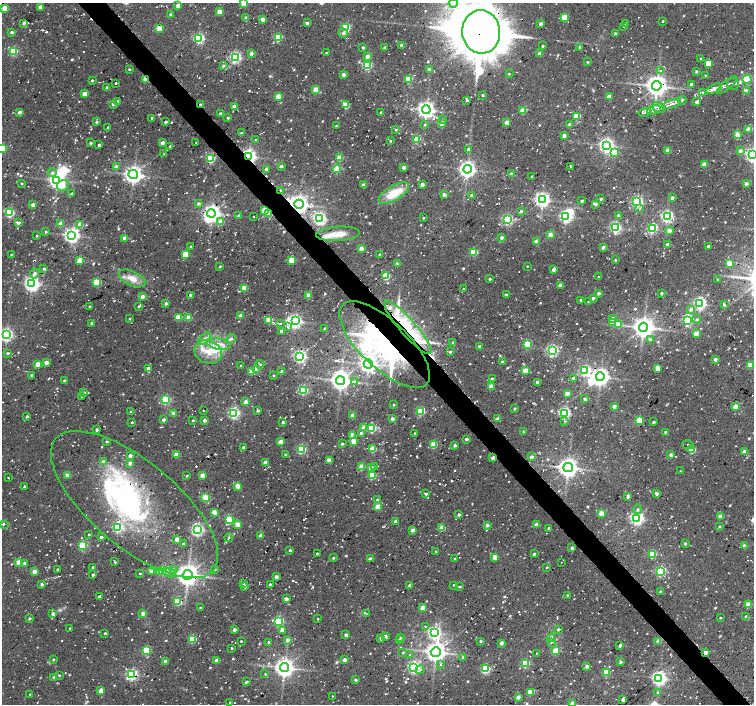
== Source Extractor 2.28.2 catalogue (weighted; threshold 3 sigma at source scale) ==
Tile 6 of 4 x 4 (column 2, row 2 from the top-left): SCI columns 1509-3011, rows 3034-4437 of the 6037 x 5999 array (HDU 1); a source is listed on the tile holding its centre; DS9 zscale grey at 2 x 2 block average (1 PNG px = mean of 2 x 2 image px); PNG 756 x 706 px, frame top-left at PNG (2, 3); each listed source drawn as its Kron ellipse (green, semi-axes under 4 px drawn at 4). Shown black and unused: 4% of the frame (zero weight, under 2 of 3 exposures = <1% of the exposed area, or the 3 px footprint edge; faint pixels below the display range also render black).
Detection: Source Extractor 2.28.2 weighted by HDU 2 'WHT'; one run over the whole footprint, this tile lists its part. Background 0.0536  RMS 0.0087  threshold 0.0391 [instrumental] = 3 sigma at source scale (4.5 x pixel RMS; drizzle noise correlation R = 1.50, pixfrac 1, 0.0396/0.0396 arcsec/px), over >= 5 px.
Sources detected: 925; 9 inside a brighter object's white glare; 23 cosmic-ray / hot-pixel residue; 1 long thin detection or spike segment (spike, bleed or trail) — neither listed nor drawn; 1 coinciding with a brighter row at this scale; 17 inside a brighter listed object's ellipse — not listed separately; of the other 874, all 500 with FLUX_AUTO >= 2.08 (the completeness limit of this list) listed and drawn (374 fainter detections not listed), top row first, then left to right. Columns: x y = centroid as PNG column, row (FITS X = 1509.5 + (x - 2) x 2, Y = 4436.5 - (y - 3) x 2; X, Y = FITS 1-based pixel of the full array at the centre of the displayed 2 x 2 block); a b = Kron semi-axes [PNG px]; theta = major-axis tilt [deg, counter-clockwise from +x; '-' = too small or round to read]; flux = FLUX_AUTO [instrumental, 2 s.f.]
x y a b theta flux
244 3 3 3 - 41
454 3 4 3 - 5.5
178 5 2 2 - 24
40 7 3 3 - 16
5 8 3 3 - 42
219 11 3 3 - 22
170 14 3 3 - 2.6
565 17 3 3 - 60
246 18 3 3 - 10
262 19 3 3 - 16
663 21 2 2 - 2.1
24 23 3 2 - 5.2
307 23 2 2 - 6.8
626 23 2 2 - 4.8
541 24 3 3 - 8.7
624 26 3 2 - 2.1
159 28 3 3 - 32
346 28 3 3 - 120
12 32 2 2 - 6.2
481 32 22 19 -83 12000
343 33 5 4 - 3.9
615 33 2 2 - 5.6
278 37 3 3 - 120
199 38 3 3 - 280
401 45 2 2 - 6.8
543 46 2 2 - 4.5
363 47 2 2 - 5.7
580 47 2 2 - 9.5
385 48 2 2 - 12
13 51 3 3 - 160
251 53 2 2 - 9.1
326 53 2 2 - 3.2
540 54 3 3 - 16
367 56 2 2 - 17
235 57 4 3 - 330
701 59 2 2 - 3.9
587 62 2 2 - 3.5
708 63 3 3 - 68
223 66 3 2 - 4.5
367 66 3 3 - 180
129 69 2 2 - 3.4
429 69 2 2 - 16
661 71 3 3 - 4.3
696 71 3 3 - 3.2
509 74 2 2 - 2.5
344 75 3 2 - 12
705 75 2 2 - 2.3
146 79 3 2 - 55
408 79 3 3 - 120
747 79 4 3 - 150
92 81 2 2 - 4.1
116 83 2 2 - 2.4
691 84 2 2 - 5.5
733 84 6 5 - 6.9
727 85 12 3 39 6.1
657 86 5 5 - 1900
107 88 3 2 - 7.9
713 89 9 4 25 11
316 90 3 3 - 40
746 90 3 2 - 9.2
703 93 4 2 - 2.4
85 94 3 3 - 23
483 95 2 2 - 2.7
278 96 3 3 - 29
609 96 2 2 - 29
467 100 2 2 - 5.5
682 100 4 2 - 2.4
118 102 3 3 - 8.6
697 102 2 2 - 15
113 104 3 3 - 9.4
672 104 10 3 19 8.2
201 105 3 2 - 6.4
346 105 3 3 - 55
234 107 3 3 - 17
659 107 7 5 -23 9.5
426 110 4 4 - 980
654 110 7 3 21 5.1
523 111 3 3 - 46
19 112 3 2 - 8.8
381 112 2 2 - 2.4
645 112 6 2 14 3.2
220 114 3 2 - 6.3
577 116 3 3 - 74
152 118 2 2 - 4.7
228 118 2 2 - 3
443 120 3 3 - 2.3
96 122 3 3 - 4.5
165 122 2 2 - 4.1
507 122 2 2 - 26
442 123 3 2 - 22
425 125 3 3 - 2.2
570 125 3 2 - 16
336 126 2 2 - 2.8
108 127 2 2 - 2.3
749 129 3 3 - 40
396 130 3 2 - 3.1
241 133 3 2 - 4
737 135 3 3 - 16
564 136 2 2 - 14
416 139 3 3 - 100
256 140 3 2 - 2.1
390 141 2 2 - 2.6
90 143 2 2 - 5.5
162 143 3 2 - 18
196 143 2 2 - 4.5
99 145 2 2 - 4.5
607 145 4 4 - 740
170 147 3 2 - 3
2 148 3 3 - 96
468 150 3 2 - 6.8
668 150 3 3 - 28
740 151 4 3 - 8.7
615 153 3 3 - 64
164 154 2 2 - 2.3
752 155 4 4 - 510
249 156 3 3 - 720
340 158 3 3 - 53
210 159 3 3 - 170
705 164 3 3 - 30
281 166 2 2 - 6.2
571 166 2 2 - 2.6
116 167 2 2 - 20
404 167 3 3 - 8.9
266 169 2 2 - 14
337 169 4 3 - 88
467 169 4 4 - 900
52 172 4 4 - 4.7
511 174 3 2 - 11
133 175 5 4 - 1100
532 176 2 2 - 3.6
57 180 4 4 - 960
21 183 2 2 - 2.6
746 183 3 2 - 10
422 184 2 2 - 16
364 185 2 2 - 20
63 186 6 5 - 24
281 190 3 2 - 2.8
394 193 17 7 30 54
72 194 3 3 - 4.2
444 195 3 3 - 14
472 195 3 2 - 8.2
672 198 4 3 - 4.3
542 199 4 4 - 670
601 199 2 2 - 4.4
582 201 2 2 - 5.2
637 202 3 3 - 360
198 204 4 3 - 4.1
299 204 5 4 - 1200
596 204 3 3 - 4.3
33 205 3 3 - 16
640 209 3 2 - 2.4
264 210 3 3 - 50
521 211 2 2 - 5.2
10 213 3 3 - 230
211 213 4 4 - 990
269 213 3 2 - 51
238 215 3 2 - 3.3
618 215 3 2 - 3.2
566 216 3 3 - 490
667 216 3 3 - 370
254 217 2 2 - 2.9
319 218 4 4 - 470
423 218 2 2 - 2.9
507 219 3 3 - 250
221 222 3 3 - 31
18 223 3 2 - 7.9
60 224 3 3 - 22
80 224 3 3 - 17
616 228 3 3 - 340
652 228 3 3 - 220
669 231 3 2 - 23
46 232 3 3 - 2.7
338 234 22 7 4 31
72 235 4 4 - 820
551 235 3 3 - 38
37 236 2 2 - 2.6
125 238 3 2 - 22
502 238 2 2 - 9.4
537 241 3 3 - 20
667 244 3 2 - 6.5
708 246 2 2 - 6.3
191 247 3 2 - 4.5
603 247 2 2 - 11
361 249 3 2 - 25
474 252 3 3 - 62
11 255 3 2 - 2.2
186 255 3 3 - 72
379 255 2 2 - 2.8
80 260 3 3 - 49
292 260 3 3 - 64
615 260 2 2 - 2.2
730 263 3 3 - 47
397 264 3 2 - 3
220 266 2 2 - 2.8
527 266 2 2 - 2.2
44 269 3 2 - 3.4
553 270 3 3 - 7.3
34 273 5 3 - 9.8
386 276 3 3 - 98
599 277 3 2 - 3.9
132 278 14 7 -25 24
490 279 2 2 - 4.5
718 280 3 2 - 2.6
97 282 3 3 - 110
32 284 4 4 - 730
560 285 2 2 - 17
244 288 3 3 - 44
464 289 2 2 - 2.5
599 293 2 2 - 9.7
661 293 2 2 - 4.7
190 295 2 2 - 5.5
506 295 2 2 - 6.8
142 296 3 2 - 15
308 296 3 3 - 31
593 298 2 2 - 7.5
581 300 2 2 - 5.9
588 302 3 2 - 3.3
166 303 2 2 - 7.4
700 303 4 3 - 450
724 305 3 3 - 3.6
89 306 2 2 - 2.1
138 306 2 2 - 2.9
691 309 3 3 - 9.1
241 316 3 2 - 23
179 317 3 3 - 52
189 318 3 3 - 45
613 318 3 3 - 4.5
129 319 2 2 - 2.5
697 319 4 4 - 3.5
269 320 3 3 - 47
688 320 3 3 - 310
295 321 4 3 - 400
613 322 3 3 - 40
92 323 2 2 - 8
281 323 2 2 - 2.8
618 324 3 3 - 30
288 327 4 3 - 3.4
408 327 35 8 -49 96
643 327 4 4 - 1600
325 328 2 2 - 3.4
281 331 3 2 - 7.4
696 334 3 3 - 26
6 335 4 4 - 510
204 339 8 4 43 8.5
231 339 5 4 - 5
650 339 3 3 - 4.5
453 343 3 2 - 6.1
219 344 12 5 -11 18
527 344 3 3 - 100
385 345 58 24 -43 450
480 346 2 2 - 6.8
552 350 3 3 - 370
208 352 14 11 -24 36
450 352 2 2 - 4.5
7 353 3 2 - 4.4
300 356 3 3 - 500
715 359 2 2 - 9.6
46 362 3 3 - 14
502 362 2 2 - 4.7
38 364 3 3 - 28
260 364 4 2 - 2.4
368 364 4 4 - 980
750 365 3 3 - 37
241 366 3 2 - 2.5
148 368 4 3 - 6.8
658 368 3 2 - 29
257 369 3 3 - 43
525 370 3 3 - 32
585 370 4 3 - 260
251 372 3 3 - 26
282 372 2 2 - 9.4
31 375 2 2 - 5.2
273 375 3 2 - 2.3
600 377 4 4 - 1100
573 378 2 2 - 11
492 379 2 2 - 3.4
64 381 2 2 - 3.9
340 381 4 4 - 1400
355 382 4 4 - 5.8
538 382 3 2 - 12
491 386 3 2 - 26
303 390 3 3 - 190
84 393 3 2 - 3.8
567 393 3 3 - 19
81 397 2 2 - 2.9
585 399 3 2 - 5.1
166 400 3 3 - 200
246 402 3 3 - 24
394 405 2 2 - 2.9
614 406 2 2 - 12
736 407 3 3 - 39
515 408 2 2 - 4.1
203 410 2 2 - 2.3
258 411 3 2 - 4.4
421 411 3 3 - 120
130 412 2 2 - 3.2
234 413 3 3 - 350
565 413 3 3 - 350
173 414 2 2 - 14
352 415 2 2 - 17
27 417 4 2 - 3.4
392 419 3 2 - 10
498 419 3 3 - 14
163 420 2 2 - 7.4
193 420 2 2 - 2.7
204 420 2 2 - 11
639 420 3 3 - 87
565 421 3 2 - 2.1
132 422 2 2 - 2.3
283 422 2 2 - 5.9
654 422 3 2 - 4.1
364 428 3 3 - 28
372 428 3 3 - 150
97 430 3 3 - 5.4
524 431 2 2 - 5.5
665 432 2 2 - 4.8
361 433 3 3 - 5.6
414 433 3 2 - 2.1
352 435 3 2 - 24
466 439 2 2 - 8.9
353 441 3 3 - 47
107 442 2 2 - 3.1
281 442 3 2 - 26
342 444 2 2 - 4.9
434 445 3 3 - 63
688 445 6 2 -12 2.9
455 446 3 2 - 5.7
243 447 3 2 - 3.1
301 449 3 3 - 180
373 449 3 3 - 56
692 450 3 3 - 72
744 452 3 3 - 15
130 455 3 2 - 11
176 455 3 3 - 26
285 455 2 2 - 3.2
671 455 3 2 - 7.7
531 457 2 2 - 8.4
493 458 2 2 - 12
329 460 3 2 - 42
103 461 3 3 - 9.7
130 463 2 2 - 16
265 463 3 3 - 23
375 466 3 3 - 2.5
362 467 3 3 - 40
371 468 3 3 - 22
568 468 4 4 - 1500
680 471 3 2 - 2.7
68 475 3 2 - 36
202 475 2 2 - 26
372 475 3 3 - 86
187 476 2 2 - 3.3
8 478 2 2 - 2.7
24 486 3 2 - 2.2
238 486 3 3 - 35
426 494 3 2 - 4.4
657 494 2 2 - 10
628 496 4 2 - 6.8
206 498 3 3 - 110
377 500 3 3 - 4
134 504 103 43 -40 450
378 507 3 3 - 40
638 509 4 3 - 4
214 512 4 3 - 21
601 513 3 3 - 36
459 515 2 2 - 5.7
720 516 3 2 - 15
637 518 4 4 - 570
229 520 3 3 - 120
395 521 2 2 - 7
3 524 3 3 - 3.2
238 524 3 3 - 38
536 524 3 3 - 9
487 525 2 2 - 8.8
719 526 2 2 - 2.5
118 527 3 3 - 300
442 528 3 3 - 42
548 528 2 2 - 5.9
197 530 4 3 - 400
413 530 2 2 - 17
89 535 2 2 - 2.2
261 536 2 2 - 22
101 537 3 3 - 5.9
229 538 4 2 - 2.7
177 539 3 3 - 22
183 544 2 2 - 4.9
685 544 3 2 - 4.1
83 546 3 3 - 160
745 546 2 2 - 18
572 548 2 2 - 8.3
290 550 2 2 - 4.3
436 552 2 2 - 2.6
317 554 2 2 - 3.4
534 554 3 3 - 3.2
652 554 3 3 - 110
495 557 3 3 - 32
333 558 2 2 - 3.8
371 559 3 3 - 6.7
455 559 3 2 - 2.2
19 562 3 2 - 39
115 562 4 2 - 2.4
561 562 2 2 - 2.3
24 563 3 3 - 5.8
93 567 2 2 - 6.3
547 567 2 2 - 2.2
57 569 2 2 - 3.6
215 569 3 2 - 3.1
163 570 3 3 - 85
173 570 3 3 - 3.6
152 571 3 3 - 14
160 571 3 3 - 6.6
661 571 3 3 - 220
34 572 2 2 - 26
140 573 2 2 - 2.2
169 573 7 3 -18 6.2
93 575 2 2 - 5.4
188 575 5 5 - 2100
276 577 3 3 - 13
243 583 2 2 - 4.6
42 584 2 2 - 7.1
270 585 2 2 - 4.6
454 585 2 2 - 3.1
410 586 2 2 - 12
245 587 2 2 - 6.2
460 587 3 2 - 2.4
660 591 3 2 - 2.1
567 595 2 2 - 3.6
100 596 3 2 - 5.4
286 599 2 2 - 15
178 602 3 3 - 100
748 605 3 3 - 42
200 608 2 2 - 2.3
423 608 3 2 - 34
143 613 2 2 - 19
53 614 3 3 - 8.4
366 614 3 2 - 2.3
746 616 3 3 - 4
721 618 2 2 - 2.5
29 619 2 2 - 3.9
318 619 2 2 - 2.1
278 621 3 3 - 210
425 626 2 2 - 3.6
70 628 2 2 - 2.4
558 629 3 2 - 5.1
234 630 2 2 - 8.7
282 630 3 3 - 20
105 633 3 2 - 3.1
434 633 4 4 - 480
346 635 2 2 - 10
385 636 3 2 - 8.9
401 637 3 2 - 3.1
381 638 3 3 - 9.9
551 638 4 2 - 2.4
193 639 3 3 - 89
287 640 3 3 - 11
399 640 3 2 - 2.1
241 641 2 2 - 3.1
481 641 2 2 - 3.5
658 641 3 2 - 18
269 642 2 2 - 4.4
551 642 4 3 - 2.5
501 643 2 2 - 11
620 645 3 2 - 8.5
231 648 2 2 - 2.4
146 651 3 3 - 140
556 651 3 3 - 57
436 652 5 5 - 1500
706 652 2 2 - 24
403 653 3 3 - 2.4
536 653 2 2 - 2.9
410 655 3 2 - 2.6
463 658 4 3 - 4
53 659 2 2 - 2.3
344 660 3 2 - 12
165 661 3 3 - 11
217 661 2 2 - 22
621 662 3 3 - 5
525 663 3 3 - 130
441 664 4 2 - 3.3
587 666 3 3 - 11
413 667 4 3 - 370
284 668 4 4 - 1400
486 669 3 3 - 190
420 670 4 3 - 3.4
607 672 3 3 - 50
265 674 2 2 - 2.8
59 675 3 2 - 2.5
132 675 3 3 - 360
54 677 2 2 - 10
659 678 4 4 - 600
355 680 2 2 - 5.6
246 682 4 2 - 4.4
101 691 2 2 - 29
530 692 3 3 - 50
658 692 4 3 - 2.4
30 695 2 2 - 3.2
332 696 2 2 - 2.8
518 697 3 2 - 15
623 700 2 2 - 11
230 703 2 2 - 2.6
572 704 3 3 - 14
Overlapping masked pixels (flux is a lower limit): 11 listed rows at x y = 481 32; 146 79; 201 105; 249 156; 299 204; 264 210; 269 213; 408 327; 385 345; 493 458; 706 652
Isophote crosses this tile's border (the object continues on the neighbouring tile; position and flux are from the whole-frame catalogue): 7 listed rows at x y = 244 3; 481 32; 2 148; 752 155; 6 335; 134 504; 572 704